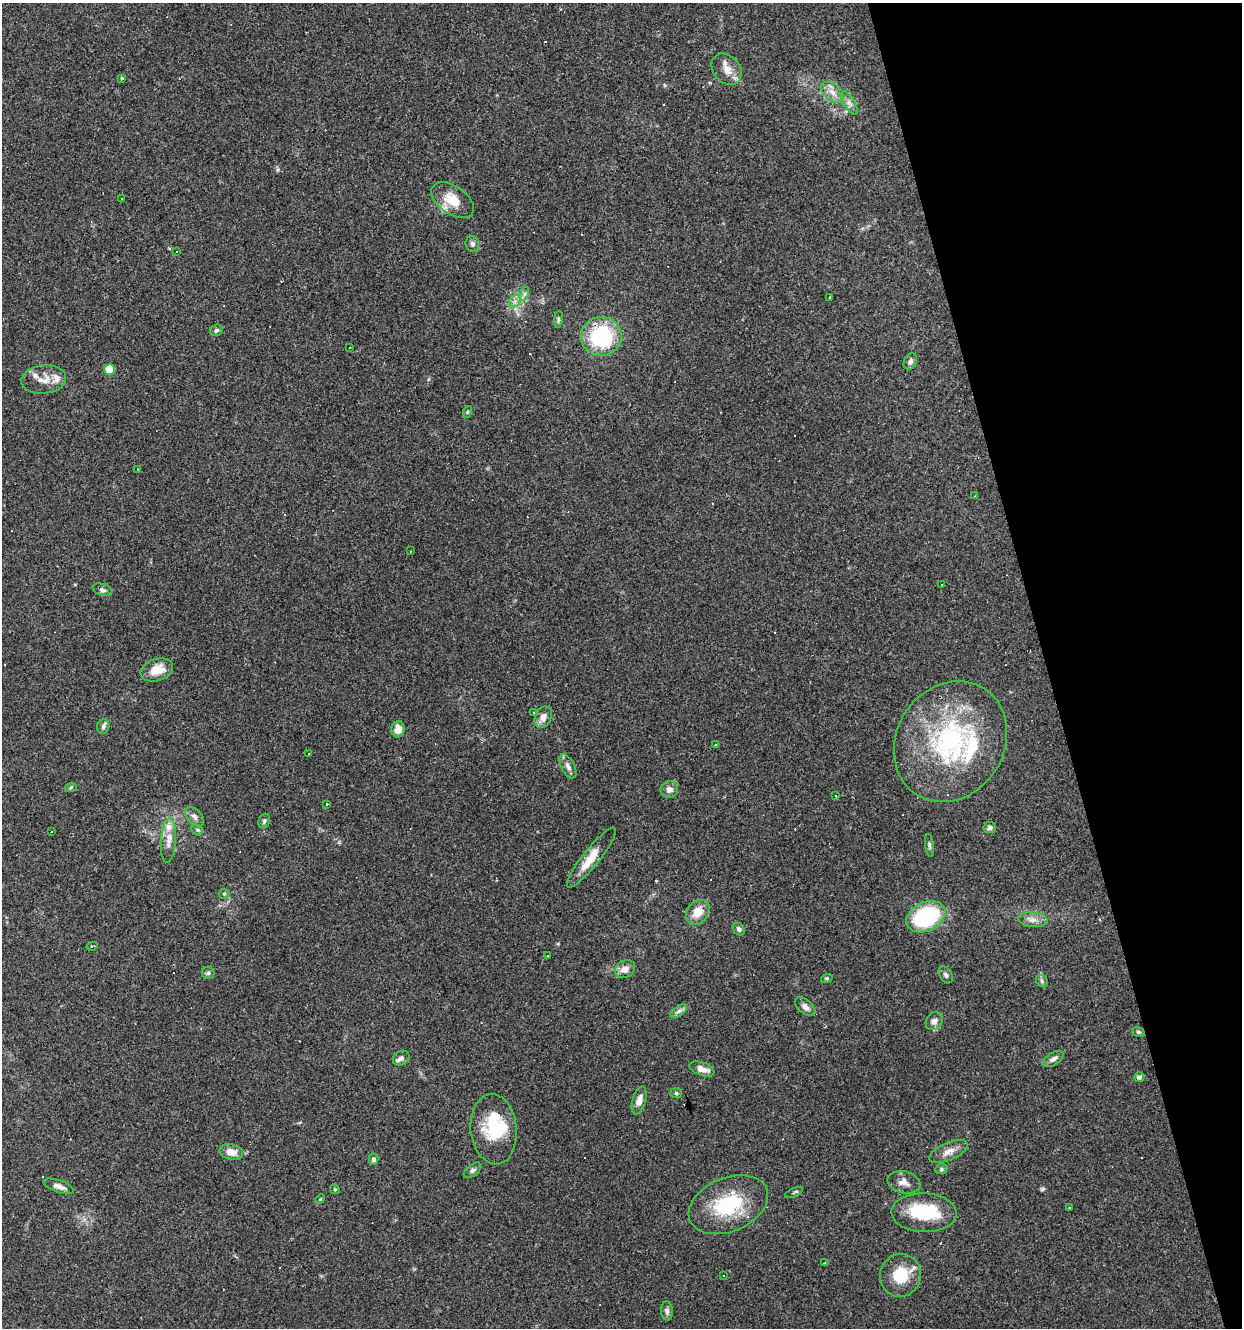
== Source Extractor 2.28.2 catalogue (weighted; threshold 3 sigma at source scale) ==
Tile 12 of 4 x 4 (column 4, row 3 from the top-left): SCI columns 3825-5064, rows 1327-2652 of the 5119 x 5304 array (HDU 1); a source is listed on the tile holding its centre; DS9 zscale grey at full resolution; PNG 1244 x 1330 px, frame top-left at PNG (2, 3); each listed source drawn as its Kron ellipse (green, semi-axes under 4 px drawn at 4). Shown black and unused: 16% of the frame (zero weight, under 3 of 4 exposures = <1% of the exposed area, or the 3 px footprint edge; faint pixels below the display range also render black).
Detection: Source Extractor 2.28.2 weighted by HDU 2 'WHT'; one run over the whole footprint, this tile lists its part. Background 0.101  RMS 0.0052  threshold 0.0234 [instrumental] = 3 sigma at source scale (4.5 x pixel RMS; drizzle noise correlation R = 1.50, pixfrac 1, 0.0396/0.0396 arcsec/px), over >= 5 px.
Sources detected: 116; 2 inside a brighter object's white glare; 20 cosmic-ray / hot-pixel residue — neither listed nor drawn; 9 inside a brighter listed object's ellipse — not listed separately; the other 85 listed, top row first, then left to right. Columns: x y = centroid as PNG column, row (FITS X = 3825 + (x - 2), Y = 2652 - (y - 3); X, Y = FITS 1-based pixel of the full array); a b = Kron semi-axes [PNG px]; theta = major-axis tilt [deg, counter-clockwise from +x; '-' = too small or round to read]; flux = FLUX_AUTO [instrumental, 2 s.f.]
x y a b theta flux
727 69 17 13 -49 5.6
122 79 4 3 - 1.5
832 92 13 8 -40 4
849 103 13 5 -59 2.3
122 199 2 2 - 0.41
453 200 24 14 -35 12
472 244 8 6 -75 1.6
177 251 2 2 - 0.4
524 294 7 4 71 1.2
830 298 3 2 - 0.47
515 301 7 5 46 1.8
558 319 8 4 82 1.1
216 330 6 5 - 1.1
601 336 20 19 - 43
350 347 3 2 - 0.34
910 361 8 6 62 1.6
110 369 5 5 - 15
44 379 22 14 6 6.9
467 412 6 3 71 0.58
137 469 3 2 - 0.37
975 496 3 2 - 0.39
411 551 2 2 - 0.37
942 585 2 2 - 0.45
102 590 10 6 -17 1.5
157 670 17 11 19 8.7
534 712 3 2 - 0.76
543 717 11 8 65 4.3
103 726 7 6 - 1.4
398 729 8 6 82 5
950 742 63 54 57 91
716 745 3 3 - 1.2
309 754 2 2 - 0.39
568 766 13 6 -62 2.3
71 787 6 4 20 0.68
669 789 9 8 - 2.8
835 795 3 3 - 3.6
326 804 3 3 - 1.9
195 817 11 7 -47 2.3
264 821 7 5 64 1.1
990 828 6 5 - 1.4
197 830 6 4 -29 0.86
51 832 2 2 - 0.39
169 841 22 7 86 5.5
929 845 11 4 -83 1.2
591 858 37 8 51 9.9
224 894 5 5 - 0.63
698 912 13 10 52 7.6
926 917 21 14 25 50
1033 920 15 7 -5 3.4
739 929 7 5 -50 1.5
92 946 5 3 - 1.8
547 956 3 3 - 1.1
625 969 11 8 28 4
208 973 6 6 - 1.2
946 975 9 6 -58 1.4
827 978 6 3 18 0.61
1042 981 7 5 -48 1
805 1007 12 7 -40 2.4
679 1011 10 4 36 1.8
934 1021 10 7 54 3
1138 1032 6 4 -20 0.86
401 1058 9 6 34 1.7
1053 1059 11 6 33 2.2
702 1069 13 6 -20 4.3
1139 1077 5 5 - 1.5
676 1093 6 5 - 0.83
639 1100 14 6 73 3.5
494 1129 35 23 -84 23
948 1151 20 8 24 4.6
231 1152 12 7 -14 5.4
374 1159 5 5 - 1.4
941 1169 6 5 - 0.94
473 1170 10 5 38 1.4
904 1182 17 11 -14 4.3
59 1186 16 6 -19 3
335 1189 5 4 - 0.65
794 1193 10 4 26 0.95
320 1199 5 4 - 0.54
728 1205 42 27 23 34
1069 1208 2 2 - 0.45
924 1213 32 19 -2 29
824 1263 4 2 - 0.3
900 1275 22 20 70 15
723 1276 2 2 - 0.34
667 1311 9 6 -87 1.6
Overlapping masked pixels (flux is a lower limit): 1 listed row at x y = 601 336